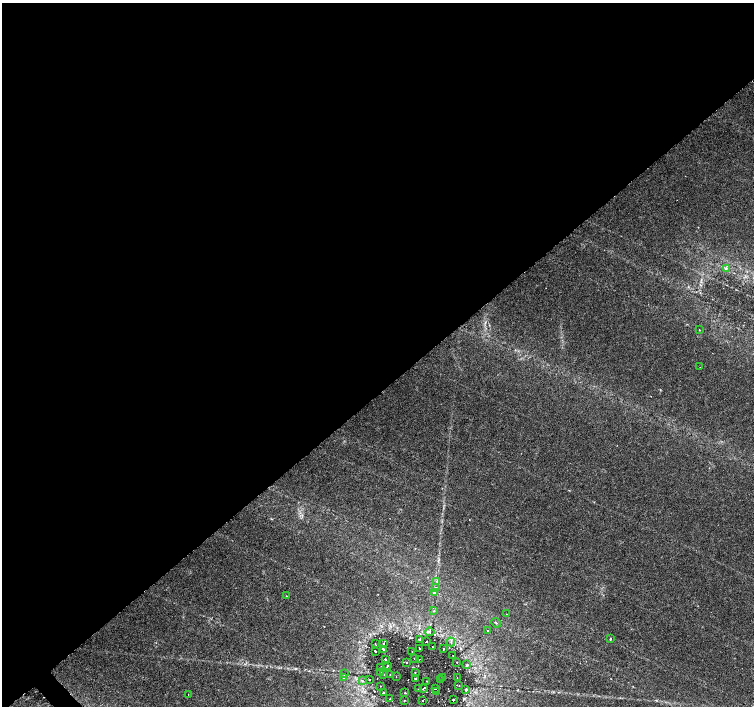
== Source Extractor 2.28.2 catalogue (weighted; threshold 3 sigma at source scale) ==
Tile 2 of 4 x 4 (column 2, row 1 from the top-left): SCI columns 1513-3015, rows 4434-5840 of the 6022 x 5990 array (HDU 1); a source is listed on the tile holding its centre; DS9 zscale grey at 2 x 2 block average (1 PNG px = mean of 2 x 2 image px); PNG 756 x 708 px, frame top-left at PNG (2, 3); each listed source drawn as its Kron ellipse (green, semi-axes under 4 px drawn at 4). Shown black and unused: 56% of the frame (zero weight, under 3 of 6 exposures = <1% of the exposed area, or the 3 px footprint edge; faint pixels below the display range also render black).
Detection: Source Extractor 2.28.2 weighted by HDU 2 'WHT'; one run over the whole footprint, this tile lists its part. Background 0.0355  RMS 0.0022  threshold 0.00893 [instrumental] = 3 sigma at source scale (4.09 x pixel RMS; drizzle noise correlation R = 1.36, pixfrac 0.8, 0.0396/0.0396 arcsec/px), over >= 5 px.
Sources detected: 68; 5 cosmic-ray / hot-pixel residue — neither listed nor drawn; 1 coinciding with a brighter row at this scale — not listed separately; the other 62 listed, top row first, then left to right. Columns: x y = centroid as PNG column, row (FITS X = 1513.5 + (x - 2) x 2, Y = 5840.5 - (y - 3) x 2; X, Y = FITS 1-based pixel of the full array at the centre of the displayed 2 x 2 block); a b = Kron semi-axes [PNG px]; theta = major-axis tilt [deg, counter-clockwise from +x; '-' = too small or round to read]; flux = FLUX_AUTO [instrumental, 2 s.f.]
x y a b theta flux
726 268 4 3 - 0.72
699 330 2 2 - 0.21
700 367 2 2 - 0.13
437 581 4 3 - 0.61
436 588 3 3 - 0.44
435 593 3 2 - 0.45
286 596 2 2 - 0.24
434 611 2 2 - 0.27
507 614 2 2 - 0.26
496 623 5 2 - 0.34
487 631 2 2 - 0.24
430 632 5 3 - 0.57
420 639 3 2 - 0.82
610 639 2 2 - 0.66
426 641 2 2 - 0.34
451 642 4 2 - 0.39
375 643 2 2 - 0.16
383 643 2 2 - 0.44
432 647 2 2 - 0.31
419 648 2 2 - 0.53
383 649 3 2 - 1
443 649 3 2 - 0.31
375 651 2 2 - 0.5
412 652 2 2 - 0.34
453 655 2 2 - 0.12
385 659 2 2 - 0.52
414 659 2 2 - 0.78
419 659 2 2 - 0.59
407 662 2 2 - 0.4
457 662 2 2 - 0.21
467 665 3 2 - 0.37
387 666 2 2 - 0.6
381 667 2 2 - 0.21
387 668 2 2 - 0.31
380 672 2 2 - 0.31
415 672 2 2 - 0.52
344 674 3 2 - 0.48
390 674 2 2 - 0.51
384 675 2 2 - 0.45
396 676 2 2 - 0.18
457 677 2 2 - 0.2
344 678 3 3 - 0.45
442 678 2 2 - 0.52
369 679 2 2 - 0.22
415 679 2 2 - 0.89
440 680 2 2 - 1
362 681 3 2 - 0.34
427 681 2 2 - 0.34
380 686 2 2 - 0.16
459 686 2 2 - 0.27
424 688 4 2 - 1
418 689 2 2 - 0.67
435 689 2 2 - 0.32
466 689 2 2 - 0.47
436 691 2 2 - 0.45
383 693 2 2 - 0.27
405 693 2 2 - 0.72
188 694 2 2 - 0.15
390 699 2 2 - 0.24
404 700 2 2 - 0.38
423 700 2 2 - 0.98
453 700 2 2 - 1.1
Diffuse or blended objects may show on this block-average render without a row.